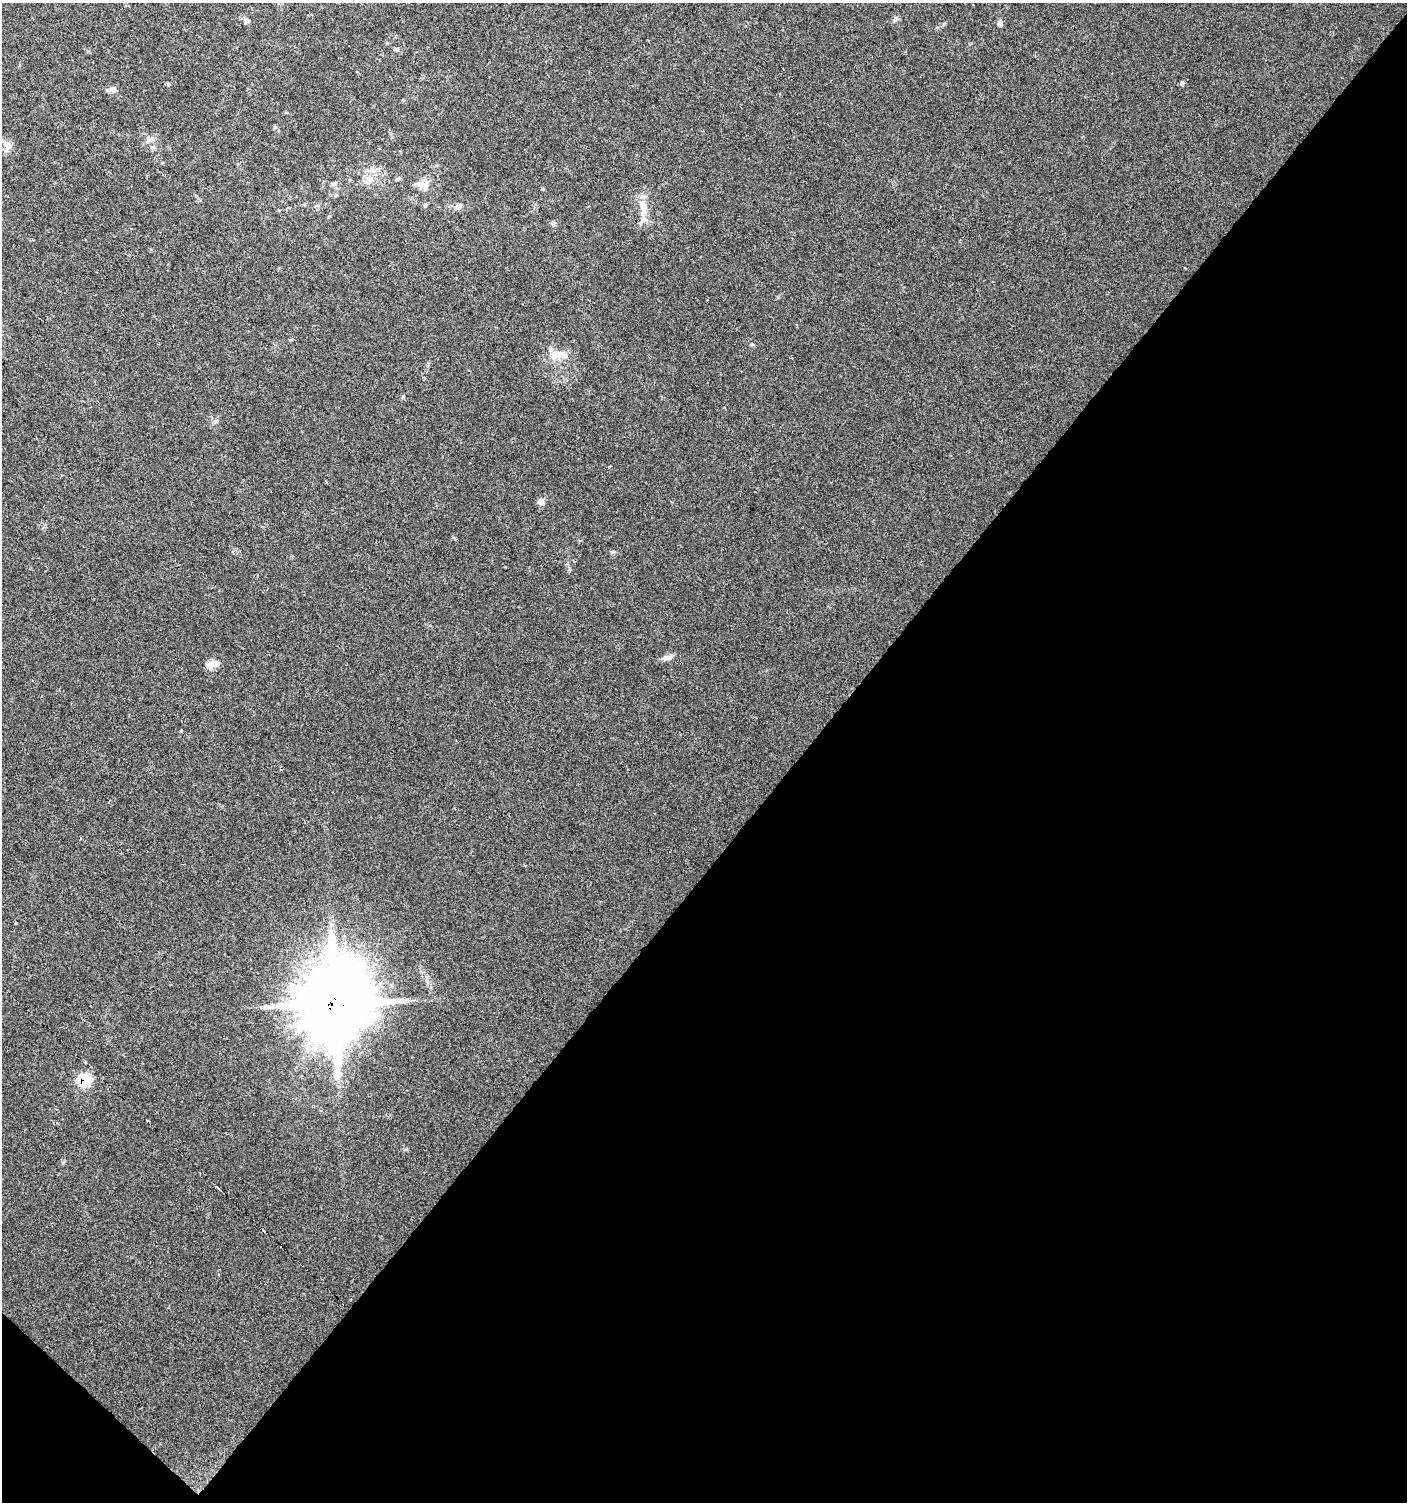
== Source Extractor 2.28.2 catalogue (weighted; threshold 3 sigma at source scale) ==
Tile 15 of 4 x 4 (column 3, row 4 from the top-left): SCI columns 3050-4454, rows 6-1505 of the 6028 x 6010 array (HDU 1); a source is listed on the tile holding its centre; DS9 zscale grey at full resolution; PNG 1409 x 1504 px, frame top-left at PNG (2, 3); no overlay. Shown black and unused: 44% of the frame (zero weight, under 2 of 3 exposures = <1% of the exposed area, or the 3 px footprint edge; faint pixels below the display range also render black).
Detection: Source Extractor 2.28.2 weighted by HDU 2 'WHT'; one run over the whole footprint, this tile lists its part. Background 0.0255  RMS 0.0047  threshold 0.0212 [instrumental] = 3 sigma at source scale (4.5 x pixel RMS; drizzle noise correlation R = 1.50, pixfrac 1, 0.0396/0.0396 arcsec/px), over >= 5 px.
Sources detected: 32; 1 cosmic-ray / hot-pixel residue — not listed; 2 inside a brighter listed object's ellipse — not listed separately; the other 29 listed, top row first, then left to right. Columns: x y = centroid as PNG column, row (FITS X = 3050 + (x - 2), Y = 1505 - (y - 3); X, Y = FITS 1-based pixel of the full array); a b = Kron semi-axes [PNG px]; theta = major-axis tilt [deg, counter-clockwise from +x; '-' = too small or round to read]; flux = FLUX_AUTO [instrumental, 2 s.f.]
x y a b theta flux
246 21 8 6 -45 1.3
1000 24 8 7 - 1.3
397 49 6 5 - 0.81
1182 82 3 3 - 2.1
113 90 9 6 56 1.5
149 140 11 7 32 2.2
7 144 16 7 -39 2.8
162 175 3 3 - 1.3
369 179 12 9 44 3.7
398 179 7 4 26 0.77
334 184 9 4 8 0.93
420 184 13 9 -13 3.5
425 205 6 5 - 0.81
643 206 20 10 -74 6.4
458 207 10 7 36 2
1185 268 3 2 - 0.42
558 355 26 11 1 7
609 467 4 2 - 0.38
326 482 4 2 - 0.54
541 502 8 7 - 2.4
574 561 4 3 - 0.55
669 657 16 6 19 2.2
216 664 16 9 19 2.8
181 731 3 3 - 1.1
335 1004 29 24 78 2600
85 1062 3 3 - 0.61
84 1080 9 8 - 20
217 1187 5 3 - 8.3
264 1231 3 3 - 2.6
Overlapping masked pixels (flux is a lower limit): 2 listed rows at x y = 335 1004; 84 1080
Unlisted compact peaks at least as high as the median listed source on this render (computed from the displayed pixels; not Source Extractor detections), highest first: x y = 168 84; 543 189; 895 20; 613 552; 275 127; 752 344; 215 421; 290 340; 553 225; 403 398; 943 24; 405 1149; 569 569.